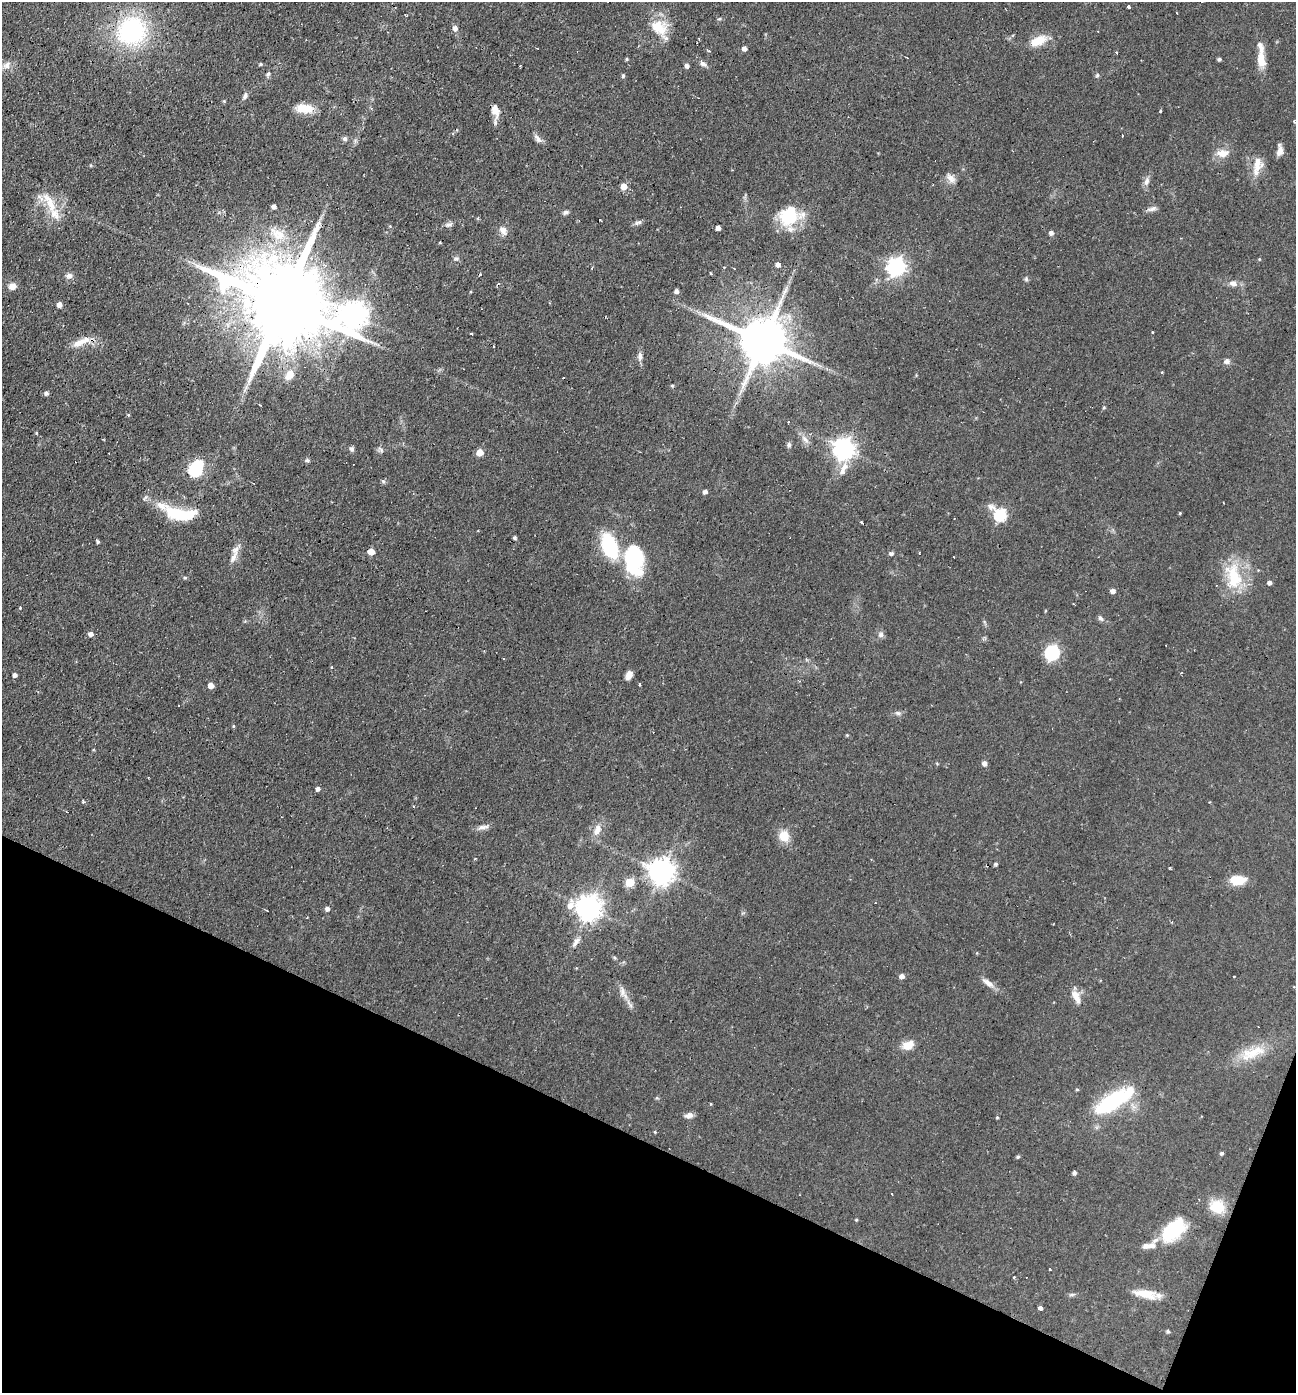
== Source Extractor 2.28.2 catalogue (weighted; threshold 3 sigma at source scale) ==
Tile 15 of 4 x 4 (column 3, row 4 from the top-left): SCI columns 2722-4015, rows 1-1391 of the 5577 x 5563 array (HDU 1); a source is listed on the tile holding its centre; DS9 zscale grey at full resolution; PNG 1298 x 1395 px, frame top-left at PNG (2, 2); no overlay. Shown black and unused: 19% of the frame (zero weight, under 2 of 3 exposures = <1% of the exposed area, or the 3 px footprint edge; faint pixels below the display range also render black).
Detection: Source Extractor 2.28.2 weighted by HDU 2 'WHT'; one run over the whole footprint, this tile lists its part. Background 0.0587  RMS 0.0051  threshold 0.0227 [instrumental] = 3 sigma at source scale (4.5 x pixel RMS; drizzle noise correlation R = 1.50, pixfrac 1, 0.05/0.05 arcsec/px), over >= 5 px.
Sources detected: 175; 4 inside a brighter object's white glare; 12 cosmic-ray / hot-pixel residue — not listed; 7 inside a brighter listed object's ellipse — not listed separately; the other 152 listed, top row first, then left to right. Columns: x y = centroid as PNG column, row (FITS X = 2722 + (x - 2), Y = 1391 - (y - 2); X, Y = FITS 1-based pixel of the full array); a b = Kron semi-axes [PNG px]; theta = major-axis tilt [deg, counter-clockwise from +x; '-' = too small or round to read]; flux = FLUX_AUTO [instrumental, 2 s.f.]
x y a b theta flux
1128 6 4 3 - 1.5
719 19 6 3 19 0.61
657 26 25 20 38 13
455 28 7 6 - 2
132 31 35 32 29 61
1040 40 20 11 31 7.7
744 49 4 4 - 2.3
709 51 5 3 - 0.77
627 59 4 3 - 0.65
1219 59 4 3 - 1
1261 60 22 10 -83 7.2
261 64 5 4 - 0.74
703 64 11 6 -35 1.9
7 65 12 9 42 2.9
687 66 5 4 - 2
268 74 7 5 34 0.98
623 75 5 3 - 0.84
1097 75 5 5 - 0.79
245 96 8 5 65 1.6
307 108 18 11 -13 8.1
371 108 4 4 - 0.7
495 111 16 10 -76 4.7
1160 111 3 3 - 0.88
1122 135 3 3 - 0.67
345 139 6 5 - 1.4
1280 151 12 7 76 3.1
1222 153 15 9 1 5.5
1257 166 28 10 77 6.8
951 178 14 8 -48 3
1146 181 13 7 70 2.5
624 186 5 5 - 6.7
50 203 35 10 -60 11
274 206 4 4 - 1.8
1152 209 14 6 15 2
565 212 7 5 20 1.3
789 216 24 21 51 23
600 220 3 2 - 0.56
638 222 11 5 22 1.5
449 225 12 5 19 1.6
718 228 4 4 - 2.8
503 230 14 8 -49 2.9
1051 233 5 4 - 1.9
278 234 24 13 -31 10
440 242 3 3 - 0.41
456 258 7 5 2 1.1
1259 259 5 3 - 0.45
778 265 5 4 - 2.5
896 267 7 7 - 210
592 268 4 2 - 0.45
710 273 3 2 - 0.57
69 276 8 7 - 2.1
1026 279 6 5 - 0.86
1233 283 10 8 -14 2.6
12 286 8 7 - 3.5
676 291 4 4 - 1.9
284 304 31 19 -25 10000
59 305 5 4 - 2.7
354 315 26 11 -65 560
1152 332 3 2 - 0.36
471 334 3 3 - 0.95
763 340 15 12 -26 2800
81 341 25 8 13 6.7
640 357 10 7 -87 2
1226 362 8 6 -28 1.6
289 375 16 10 56 5.5
672 386 4 4 - 0.63
46 393 4 4 - 1.5
260 405 2 2 - 0.29
1104 407 5 3 - 0.47
128 415 4 4 - 0.49
788 421 3 2 - 0.74
805 439 13 6 -53 2.7
789 445 7 6 - 1.2
352 449 6 6 - 1.3
844 449 7 7 - 330
381 450 9 5 -46 1.3
480 452 5 5 - 8.6
307 460 6 4 -62 0.93
844 467 15 10 54 4.8
195 469 15 11 58 27
383 482 6 4 -21 0.76
705 492 5 4 - 1.4
161 506 25 11 -23 8.2
1180 513 4 3 - 0.44
183 515 28 11 -1 21
1000 515 8 6 -41 59
861 522 4 3 - 0.71
514 538 4 4 - 0.98
98 542 4 4 - 0.85
610 547 21 13 -67 42
371 552 5 5 - 7.2
891 553 5 4 - 1.5
233 557 17 7 61 3.5
634 561 33 22 -86 40
1233 576 38 19 -80 22
185 578 5 4 - 0.61
1269 582 4 4 - 1.6
1112 591 5 4 - 2.5
20 608 3 3 - 0.51
1101 618 8 5 -38 1.3
91 634 5 5 - 2.2
881 635 9 7 46 1.6
1052 653 7 6 - 98
15 675 4 4 - 1.7
629 675 9 6 65 3.8
640 684 3 3 - 0.56
211 685 5 5 - 4.1
898 713 8 6 -16 1.3
847 735 4 4 - 0.44
984 763 5 4 - 2.4
318 789 4 4 - 1.6
83 801 4 3 - 0.76
414 806 3 2 - 0.51
484 827 16 5 12 2.4
597 830 15 9 66 4.9
784 836 10 9 - 8.8
996 864 4 4 - 0.93
1170 868 4 2 - 0.53
661 872 8 8 - 530
1237 880 17 10 1 9.2
630 882 5 5 - 16
588 908 9 8 - 510
327 909 5 4 - 1.8
1172 922 3 3 - 0.41
576 942 15 6 56 2.8
614 958 5 4 - 0.76
901 976 5 5 - 2.4
1233 977 3 3 - 1.4
988 983 18 7 -35 3.5
623 993 18 7 -58 4
1076 997 19 8 -70 4.7
908 1045 12 9 23 6.9
1252 1053 40 14 21 14
1077 1089 4 4 - 0.58
1113 1101 50 16 31 44
710 1104 4 3 - 0.51
689 1115 10 7 10 2.3
997 1117 4 3 - 0.46
655 1132 4 3 - 0.46
1221 1153 4 4 - 1.1
1018 1157 4 4 - 0.82
1074 1173 4 4 - 1.3
1217 1206 14 12 -15 13
856 1220 4 3 - 0.54
1173 1230 30 16 46 28
1146 1246 12 8 -1 2.8
1050 1269 3 2 - 0.89
1014 1278 3 2 - 0.63
1147 1293 20 15 -30 7.7
1072 1294 7 4 1 0.92
1040 1308 5 3 - 2.6
1168 1331 4 4 - 0.81
Overlapping masked pixels (flux is a lower limit): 3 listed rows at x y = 284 304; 354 315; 763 340
Unlisted compact peaks at least as high as the median listed source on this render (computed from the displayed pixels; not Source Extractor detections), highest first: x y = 538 139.